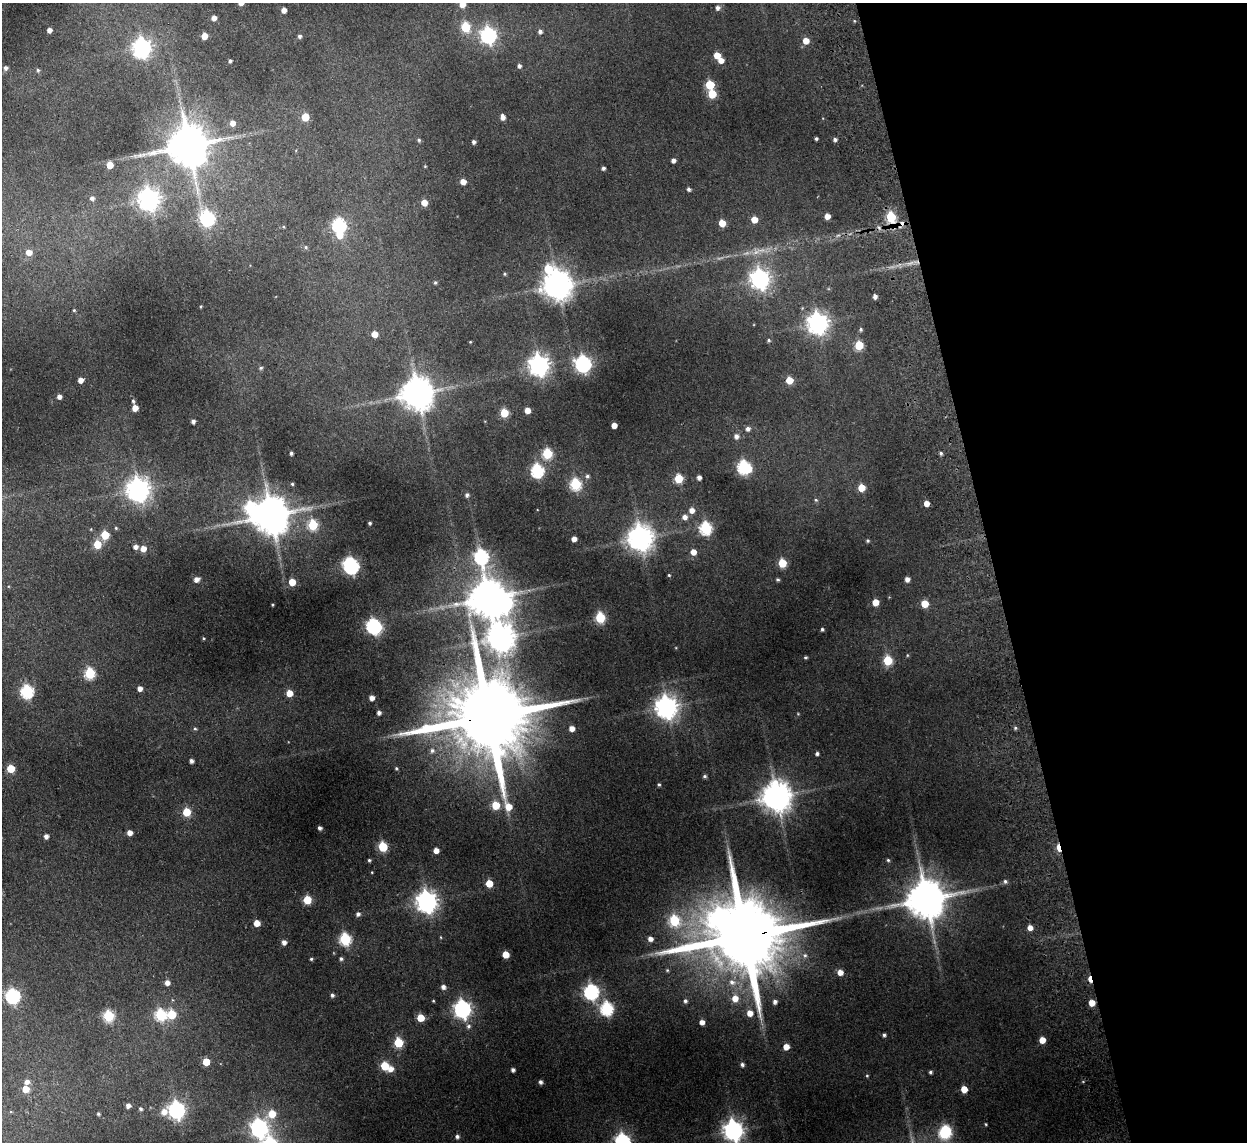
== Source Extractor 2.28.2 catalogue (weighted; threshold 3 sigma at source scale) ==
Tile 12 of 4 x 4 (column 4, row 3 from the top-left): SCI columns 3787-5031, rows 1293-2432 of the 5083 x 4981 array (HDU 1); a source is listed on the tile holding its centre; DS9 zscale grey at full resolution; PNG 1249 x 1144 px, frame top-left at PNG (2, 3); no overlay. Shown black and unused: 20% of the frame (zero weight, under 2 of 3 exposures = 3% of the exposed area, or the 3 px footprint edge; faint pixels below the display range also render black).
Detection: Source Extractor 2.28.2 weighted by HDU 2 'WHT'; one run over the whole footprint, this tile lists its part. Background 0.186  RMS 0.015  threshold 0.0658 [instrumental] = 3 sigma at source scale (4.5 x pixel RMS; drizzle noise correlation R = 1.50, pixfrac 1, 0.05/0.05 arcsec/px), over >= 5 px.
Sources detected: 226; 1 too faint to see at this stretch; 3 inside a brighter object's white glare — not listed; the other 222 listed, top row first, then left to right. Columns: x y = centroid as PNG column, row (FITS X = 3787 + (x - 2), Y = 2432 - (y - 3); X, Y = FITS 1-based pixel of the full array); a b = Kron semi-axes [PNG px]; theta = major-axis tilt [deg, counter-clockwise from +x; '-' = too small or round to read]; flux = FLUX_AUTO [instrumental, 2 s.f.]
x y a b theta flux
462 4 5 5 - 12
718 8 5 5 - 4.6
284 10 5 4 - 7.9
214 18 4 4 - 8.5
466 27 6 5 - 67
49 30 4 4 - 6.3
540 31 5 4 - 4.2
488 35 7 6 - 400
204 36 5 5 - 19
299 36 5 4 - 3.7
806 41 5 5 - 15
142 48 9 7 66 590
717 55 5 5 - 21
721 60 5 5 - 10
230 61 3 3 - 2.5
519 66 4 4 - 3.9
6 68 5 4 - 3.6
38 70 4 4 - 2.3
710 85 5 5 - 51
712 94 5 5 - 44
305 117 5 5 - 29
503 117 5 4 - 7.3
232 123 6 5 - 9.7
816 139 3 3 - 2.3
419 140 5 5 - 2.1
835 140 4 4 - 3.4
474 142 4 4 - 3.6
188 145 12 12 - 5200
140 155 8 6 20 4.3
673 160 4 4 - 5.4
110 165 5 5 - 18
603 168 4 4 - 3
463 182 5 5 - 11
689 189 4 4 - 3.2
92 198 5 5 - 4.2
149 199 8 7 - 940
424 203 5 5 - 17
827 216 5 4 - 11
891 217 7 5 -75 92
207 218 7 6 - 290
754 220 5 5 - 19
722 223 5 5 - 22
902 224 7 6 - 7
339 225 6 6 - 230
284 227 4 3 - 1.2
339 235 7 7 - 18
306 247 5 4 - 2
29 252 5 5 - 11
548 269 8 7 - 50
505 274 5 4 - 1.7
760 279 7 7 - 690
435 283 5 4 - 2
557 285 9 9 - 2000
875 296 4 4 - 5.3
74 310 3 3 - 1.3
818 323 8 7 - 860
861 329 5 4 - 2.4
374 334 5 5 - 18
769 340 5 4 - 1.8
470 342 4 3 - 1
859 345 5 5 - 58
583 364 7 6 - 410
539 365 8 7 - 850
261 368 5 4 - 2.1
80 380 5 4 - 8.4
789 380 5 5 - 28
417 393 9 9 - 2900
59 396 4 4 - 6.1
133 401 5 4 - 2.1
135 408 5 4 - 15
527 410 5 4 - 13
504 413 5 5 - 44
193 421 4 4 - 4.6
614 425 4 4 - 11
748 429 6 5 - 5.1
736 436 6 6 - 6
291 453 4 3 - 3
547 453 5 5 - 93
941 453 4 4 - 2.7
744 467 7 6 - 210
537 471 6 6 - 210
587 476 6 5 - 2.9
699 477 4 4 - 5.3
678 479 5 5 - 57
292 484 4 4 - 1.8
575 484 6 5 - 130
861 488 5 5 - 28
138 489 8 8 - 1100
467 495 5 5 - 3.5
816 500 5 4 - 1.9
926 503 4 4 - 11
692 510 6 5 - 9.3
271 515 10 10 - 3900
685 517 6 5 - 7.3
370 523 3 3 - 2.2
313 525 6 5 - 77
116 528 4 4 - 1.6
706 528 6 6 - 160
105 535 5 5 - 45
640 538 8 8 - 1500
574 539 4 4 - 8.2
868 541 4 4 - 2
97 544 6 5 - 32
136 547 5 4 - 6
143 549 5 5 - 12
693 552 5 5 - 12
481 557 10 6 -82 270
782 563 5 5 - 53
351 566 9 7 -41 340
669 575 4 3 - 1.4
196 579 5 5 - 6.8
907 579 4 4 - 7.3
778 580 4 4 - 2.6
292 582 5 5 - 23
487 598 10 9 - 3900
875 602 5 5 - 21
924 604 5 5 - 28
273 605 3 2 - 1.4
600 618 6 5 - 85
374 626 9 6 -32 310
822 629 4 4 - 2.3
203 638 3 3 - 1.4
501 638 11 9 -78 1800
907 655 5 3 - 1.3
805 657 4 3 - 2
888 660 5 5 - 66
90 673 6 5 - 100
140 688 5 5 - 6.9
27 691 6 6 - 200
289 693 5 5 - 19
372 698 4 4 - 7.8
666 707 8 7 - 1100
379 713 4 4 - 4.5
489 717 29 20 8 26000
195 728 5 4 - 2.1
572 728 4 4 - 9.7
1015 728 5 4 - 2
432 751 7 6 - 4
817 754 4 4 - 3.3
191 761 4 4 - 4.4
396 768 4 3 - 1.7
11 769 5 5 - 37
705 776 5 4 - 2.7
659 785 4 3 - 2
776 796 9 9 - 2300
496 805 5 5 - 42
186 812 5 5 - 44
320 828 4 3 - 3.8
130 833 4 4 - 9.3
46 836 4 4 - 5.6
383 847 5 5 - 74
1059 848 7 3 -80 27
436 850 4 4 - 10
369 860 4 4 - 2.2
888 860 4 4 - 1.8
372 872 4 3 - 1
1005 881 6 5 - 2.9
489 883 5 5 - 27
926 899 11 10 - 4600
307 900 5 5 - 46
427 902 8 7 - 960
358 914 5 5 - 3.9
674 921 6 6 - 93
257 923 5 5 - 16
1030 928 4 4 - 10
744 936 27 18 9 23000
345 939 6 6 - 130
650 939 5 5 - 7.2
284 942 5 5 - 6.3
506 954 5 5 - 21
805 955 7 7 - 4.7
311 959 4 4 - 1.8
341 959 5 4 - 2.7
840 972 5 5 - 11
1090 979 7 3 -80 16
732 982 9 8 - 9
167 983 5 5 - 7.1
443 987 5 5 - 5.6
591 992 7 6 - 310
332 995 5 4 - 3.3
13 996 7 6 - 240
735 998 7 6 - 15
433 1001 4 3 - 1.2
685 1001 5 5 - 3.2
775 1002 5 5 - 5
1092 1003 5 5 - 16
462 1009 7 7 - 540
607 1009 6 6 - 190
750 1013 6 5 - 14
172 1014 6 6 - 48
160 1015 6 6 - 120
108 1016 6 5 - 110
421 1018 5 5 - 32
702 1022 4 4 - 7.9
468 1026 7 7 - 4.1
884 1035 4 4 - 2.7
1042 1040 5 5 - 16
398 1043 5 5 - 67
786 1047 5 5 - 14
206 1062 5 5 - 29
742 1065 5 4 - 3.7
385 1066 5 5 - 47
390 1069 6 5 - 9.7
513 1070 4 4 - 4
930 1072 4 4 - 2.4
867 1076 4 4 - 1.4
27 1082 6 6 - 6.6
540 1082 4 4 - 4.1
25 1089 5 5 - 21
964 1089 5 5 - 18
128 1106 5 4 - 6.1
141 1109 5 4 - 2.3
177 1110 7 7 - 450
164 1112 9 7 33 12
98 1114 4 4 - 2.2
272 1114 7 6 - 29
986 1124 3 3 - 1.2
259 1128 8 7 - 510
733 1130 8 7 - 720
945 1132 8 6 59 180
457 1136 5 5 - 3.8
622 1142 7 6 - 410
Overlapping masked pixels (flux is a lower limit): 7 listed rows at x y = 891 217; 902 224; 489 717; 1059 848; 744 936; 1090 979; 1092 1003
Isophote crosses this tile's border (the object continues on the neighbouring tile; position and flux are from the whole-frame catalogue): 3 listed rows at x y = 462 4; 733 1130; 622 1142